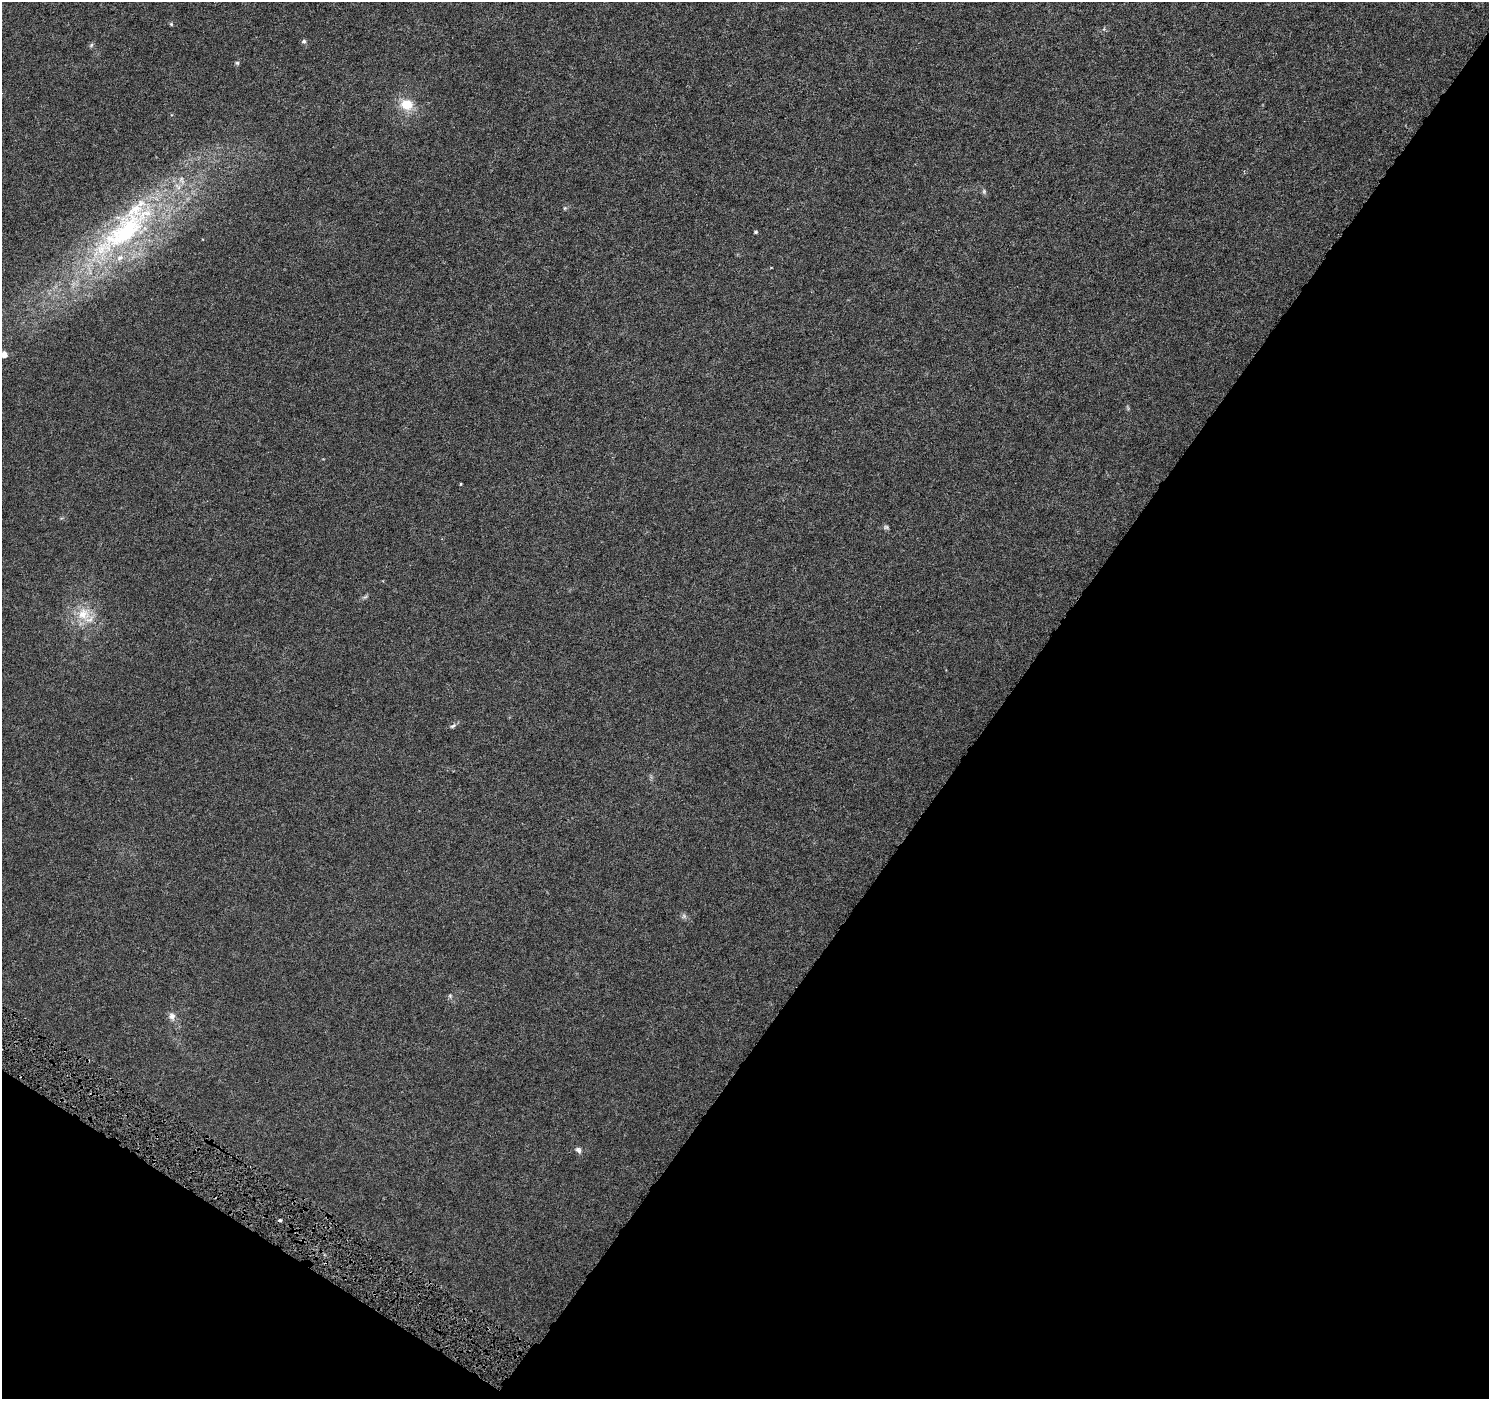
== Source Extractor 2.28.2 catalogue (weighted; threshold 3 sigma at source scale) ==
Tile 15 of 4 x 4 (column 3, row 4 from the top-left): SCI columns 2977-4463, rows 187-1583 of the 5958 x 6028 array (HDU 1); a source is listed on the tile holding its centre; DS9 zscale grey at full resolution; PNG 1491 x 1401 px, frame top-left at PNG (2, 2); no overlay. Shown black and unused: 37% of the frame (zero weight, under 4 of 8 exposures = <1% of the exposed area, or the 3 px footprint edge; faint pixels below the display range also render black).
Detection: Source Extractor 2.28.2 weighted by HDU 2 'WHT'; one run over the whole footprint, this tile lists its part. Background 0.00236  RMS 8.3e-04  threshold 0.0034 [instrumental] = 3 sigma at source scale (4.09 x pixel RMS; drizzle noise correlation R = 1.36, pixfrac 0.8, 0.0396/0.0396 arcsec/px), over >= 5 px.
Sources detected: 22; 1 cosmic-ray / hot-pixel residue — not listed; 2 inside a brighter listed object's ellipse — not listed separately; the other 19 listed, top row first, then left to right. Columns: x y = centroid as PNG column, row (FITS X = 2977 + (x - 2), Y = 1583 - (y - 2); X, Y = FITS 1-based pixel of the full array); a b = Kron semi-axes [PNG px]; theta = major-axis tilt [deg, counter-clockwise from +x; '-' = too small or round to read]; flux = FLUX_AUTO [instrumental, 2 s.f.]
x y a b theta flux
171 24 5 5 - 0.098
304 41 6 5 - 0.16
91 45 7 5 47 0.13
237 63 6 5 - 0.12
406 104 15 12 -10 1.6
984 191 6 5 - 0.14
565 208 6 4 71 0.092
125 232 117 34 39 19
756 232 4 4 - 0.12
4 355 5 4 - 0.88
460 484 4 2 - 0.059
886 527 7 6 - 0.15
365 597 8 4 36 0.14
83 614 20 18 -53 1.8
453 726 10 5 32 0.18
684 916 6 6 - 0.17
450 996 6 4 -47 0.11
172 1016 11 9 -77 0.41
578 1150 9 6 -54 0.23
Isophote crosses this tile's border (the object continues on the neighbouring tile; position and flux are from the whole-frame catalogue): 1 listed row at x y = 4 355